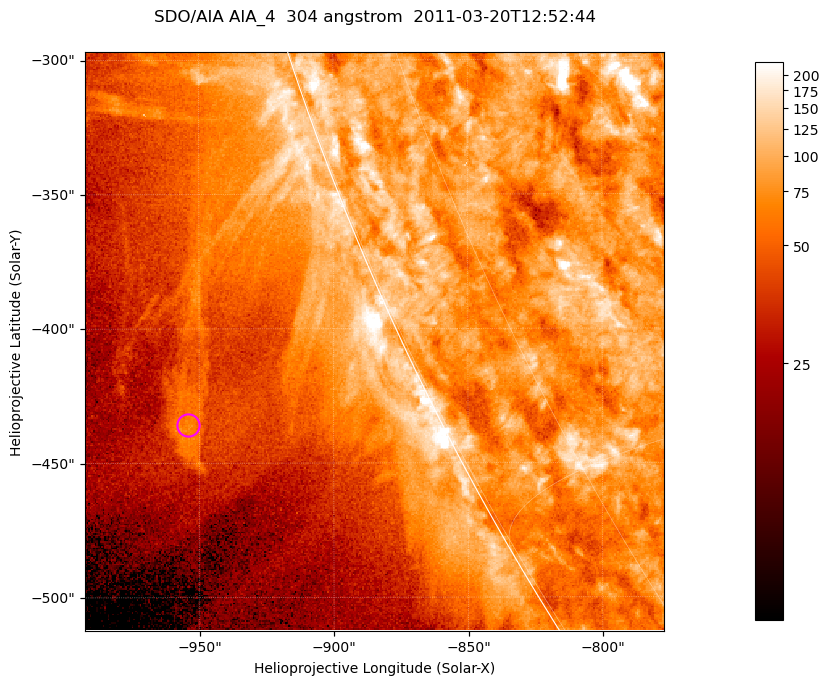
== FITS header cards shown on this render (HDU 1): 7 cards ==
TELESCOP= 'SDO/AIA '           / For AIA: SDO/AIA
INSTRUME= 'AIA_4   '           / For AIA: AIA_ATA1, AIA_ATA2, AIA_ATA3 or AIA_AT
WAVELNTH=                  304 / [angstrom] Wavelength
WAVEUNIT= 'angstrom'           / Wavelength unit: angstrom
DATE-OBS= '2011-03-20T12:52:44.127' / [ISO] Date when observation started; ISO 8
CTYPE1  = 'HPLN-TAN'           / CTYPE1; Typically HPLN
CTYPE2  = 'HPLT-TAN'           / CTYPE2; Typically HPLT

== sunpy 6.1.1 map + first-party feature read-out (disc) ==
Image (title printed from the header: SDO/AIA AIA_4  304 angstrom  2011-03-20T12:52:44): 359 x 359 px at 0.6 arcsec/px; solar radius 964 arcsec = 1606 px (partial field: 0.7% of the solar disc is inside the frame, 44% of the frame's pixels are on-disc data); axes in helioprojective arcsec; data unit not stated in the header (colour bar unlabelled)
Orientation: roll -0.132 deg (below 1 deg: not rotated)
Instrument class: DISC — disc imager (sunpy class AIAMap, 304 A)
Bright regions (active regions / flare kernels): reference = the on-disc median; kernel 3 px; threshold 5 sigma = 132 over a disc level ~80.2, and >= 1.15x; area >= 128 px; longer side >= 4 px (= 2.4 arcsec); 0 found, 0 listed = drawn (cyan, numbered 1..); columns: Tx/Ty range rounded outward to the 2 arcsec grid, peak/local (2 s.f.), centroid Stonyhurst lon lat
Off-limb structures (1.02-1.3 R_sun): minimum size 64 px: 5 found; the strongest spans PA ~115 deg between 1.08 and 1.1 R_sun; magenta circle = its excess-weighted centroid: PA ~115 deg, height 1.09 R_sun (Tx ~-954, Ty ~-436 arcsec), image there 2.1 x the reference